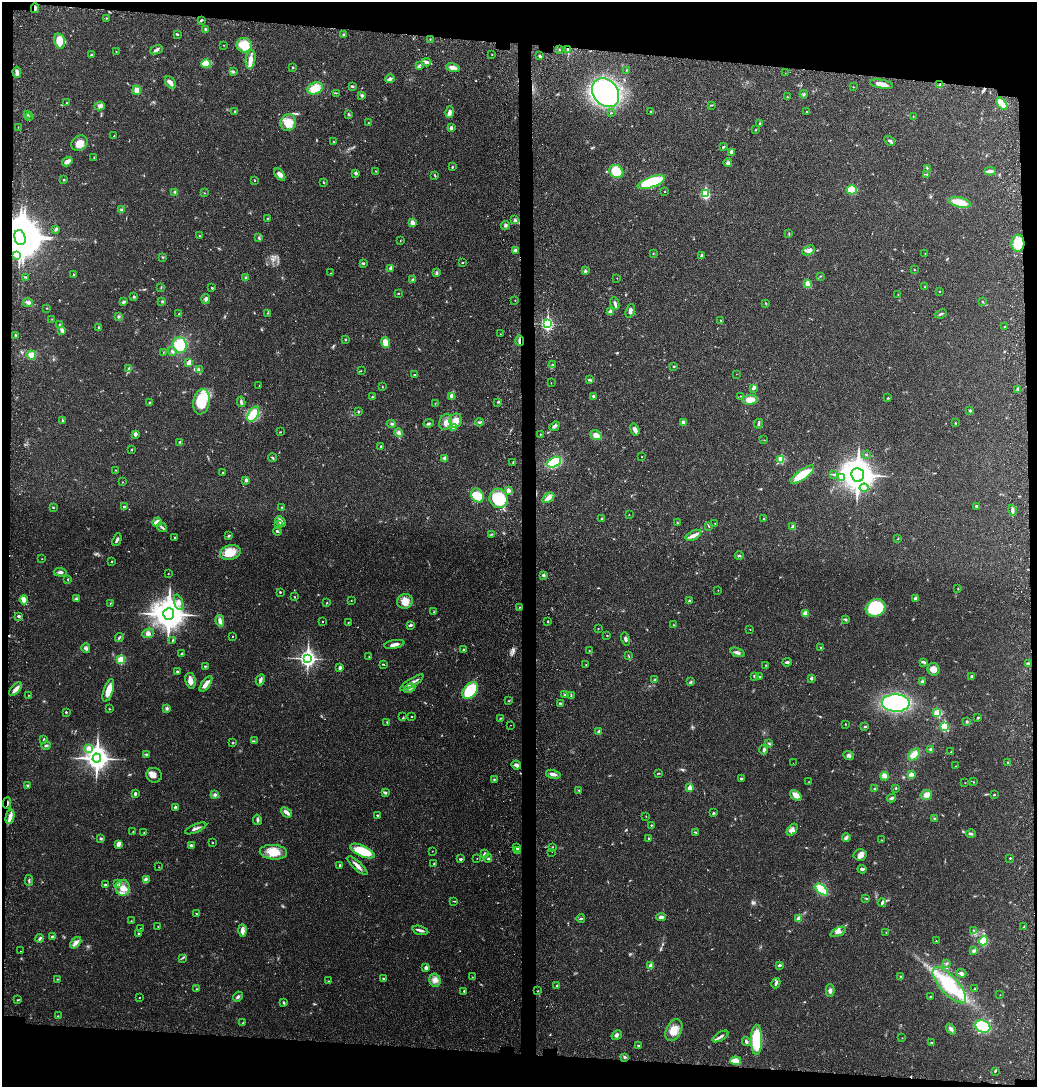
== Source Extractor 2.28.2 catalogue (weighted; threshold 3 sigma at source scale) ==
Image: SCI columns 189-4328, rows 75-4412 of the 4555 x 4451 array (HDU 1 of 3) = the unmasked area's bounding box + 8 px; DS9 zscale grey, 4 x 4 block average (1 PNG px = mean of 4 x 4 image px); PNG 1039 x 1089 px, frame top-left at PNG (2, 2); each listed source drawn as its Kron ellipse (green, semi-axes under 4 px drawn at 4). Shown black and unused: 10% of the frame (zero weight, under 3 of 4 exposures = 7% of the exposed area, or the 3 px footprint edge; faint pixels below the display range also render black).
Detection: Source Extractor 2.28.2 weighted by HDU 2 'WHT'. Background 0.0264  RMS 0.0028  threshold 0.0127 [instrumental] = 3 sigma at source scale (4.5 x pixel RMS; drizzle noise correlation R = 1.50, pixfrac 1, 0.05/0.05 arcsec/px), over >= 5 px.
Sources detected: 574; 9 too faint to see at this stretch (4 x 4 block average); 1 inside a brighter object's white glare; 3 cosmic-ray / hot-pixel residue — neither listed nor drawn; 5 coinciding with a brighter row at this scale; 16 inside a brighter listed object's ellipse — not listed separately; of the other 540, all 500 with FLUX_AUTO >= 0.469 (the completeness limit of this list) listed and drawn (40 fainter detections not listed), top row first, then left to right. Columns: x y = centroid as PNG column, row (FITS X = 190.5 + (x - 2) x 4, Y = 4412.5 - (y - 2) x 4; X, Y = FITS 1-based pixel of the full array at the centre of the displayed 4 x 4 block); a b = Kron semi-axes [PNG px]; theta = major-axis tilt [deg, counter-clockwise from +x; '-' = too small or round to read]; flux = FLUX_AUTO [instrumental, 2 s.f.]
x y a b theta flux
35 8 5 2 - 3.6
106 18 2 2 - 0.97
201 20 3 2 - 1.8
205 29 3 2 - 1.8
177 34 4 2 - 1.6
343 34 3 2 - 1.6
430 39 2 2 - 0.57
60 41 8 5 -72 23
224 45 2 2 - 0.58
244 45 8 7 - 34
568 49 3 3 - 3.5
156 50 7 3 19 4.8
559 50 2 2 - 0.76
116 52 2 2 - 0.77
492 54 2 2 - 0.5
91 55 3 2 - 1.7
540 56 3 2 - 2.1
251 59 9 4 80 12
426 62 4 3 - 5.3
206 64 5 3 - 41
419 65 2 2 - 1.1
293 67 2 2 - 1.6
453 68 7 3 -13 11
627 70 2 2 - 0.88
233 71 3 2 - 1.6
17 72 5 2 - 8.8
785 73 2 2 - 0.51
390 79 4 3 - 4.9
170 82 7 4 -52 6.2
882 84 12 3 -10 10
939 85 3 2 - 1.8
352 86 4 2 - 1.9
853 87 2 2 - 0.57
315 88 8 5 23 28
137 90 4 4 - 11
336 93 2 2 - 0.71
605 93 15 12 -53 410
804 94 4 2 - 2.1
362 95 4 3 - 2.7
787 97 2 2 - 0.49
67 103 2 2 - 0.88
1002 104 7 3 -51 46
711 105 4 2 - 1.2
100 106 5 4 - 6
235 111 2 2 - 1.2
450 112 6 4 81 5.2
651 112 3 2 - 1.1
807 112 2 2 - 0.97
611 113 2 2 - 0.97
348 114 4 2 - 1.8
27 115 2 2 - 1.1
30 116 2 2 - 0.54
913 117 2 2 - 0.62
288 123 8 7 - 21
368 123 3 2 - 0.68
759 124 2 2 - 0.88
18 127 2 2 - 0.47
451 128 3 3 - 4
756 130 2 2 - 0.61
114 136 3 2 - 1.1
890 141 6 3 -33 3.4
333 142 2 2 - 0.69
80 143 9 7 36 18
723 147 3 2 - 1.6
732 152 4 3 - 5.6
94 158 3 2 - 1.3
67 162 5 3 - 9.5
728 163 4 4 - 4.5
452 167 2 2 - 1.5
927 168 3 2 - 1.4
375 171 2 2 - 0.54
616 171 7 6 - 43
990 171 6 3 4 6
356 173 3 3 - 3.2
280 174 7 4 -50 8
927 174 3 2 - 1.4
435 176 4 2 - 1.2
64 180 3 2 - 1.3
254 180 2 2 - 0.81
323 182 3 2 - 1.3
651 182 14 5 19 99
852 190 5 4 - 43
664 191 2 2 - 0.6
175 192 2 2 - 2
204 193 2 2 - 0.57
705 194 4 3 - 75
959 202 11 5 -12 32
122 210 3 2 - 1.8
267 219 2 2 - 0.91
515 220 3 2 - 1.7
412 223 2 2 - 17
505 225 4 3 - 3
56 229 4 3 - 3.1
789 234 2 2 - 0.89
199 236 2 2 - 1.1
20 238 8 5 -73 6300
259 238 3 2 - 1.7
400 240 2 2 - 0.54
1018 243 9 6 85 56
809 250 7 4 25 6.1
515 251 3 3 - 2
653 253 2 2 - 0.65
925 253 2 2 - 0.54
17 255 2 2 - 1.2
701 256 4 2 - 3
162 257 2 2 - 1.4
462 262 2 2 - 0.94
363 263 3 2 - 2
391 268 2 2 - 8.2
914 270 2 2 - 0.77
585 271 3 3 - 3.3
331 273 3 2 - 0.79
436 273 4 2 - 2.5
73 275 3 2 - 1.4
821 276 3 2 - 1.1
26 277 3 2 - 1.8
245 278 3 3 - 2.2
617 278 2 2 - 0.74
413 279 2 2 - 0.88
807 284 3 2 - 18
161 287 2 2 - 0.65
925 287 2 2 - 0.96
212 288 3 2 - 1.4
940 291 2 2 - 1
398 293 2 2 - 1.1
898 294 2 2 - 0.53
134 296 2 2 - 1.6
206 299 5 3 - 3.3
515 300 2 2 - 0.6
162 301 3 2 - 1.7
982 301 3 2 - 0.88
123 302 3 2 - 3
28 303 5 2 - 3.8
615 303 6 3 -69 3.9
765 303 2 2 - 0.89
47 308 3 2 - 0.83
630 311 7 3 72 4.3
610 312 2 2 - 13
267 313 2 2 - 0.55
179 314 2 2 - 0.96
941 314 6 2 22 2.5
118 317 2 2 - 1.1
52 319 2 2 - 0.6
720 320 2 2 - 1.2
59 324 3 2 - 0.9
547 324 3 3 - 190
99 327 3 2 - 2.2
1005 327 3 2 - 1.1
62 330 4 3 - 5.4
500 334 2 2 - 0.69
15 335 2 2 - 3.9
345 339 3 2 - 1.2
520 341 5 2 - 3.5
385 342 5 4 - 19
180 345 8 6 -80 59
172 351 4 2 - 2.9
163 353 2 2 - 0.87
31 355 4 4 - 13
189 363 4 3 - 8.6
553 364 2 2 - 0.58
673 366 3 2 - 1.1
129 369 2 2 - 1.8
199 369 2 2 - 0.86
361 371 2 2 - 0.62
736 374 2 2 - 0.82
414 375 3 2 - 0.95
590 380 3 2 - 2.8
551 383 2 2 - 0.57
259 385 2 2 - 0.48
382 387 2 2 - 0.65
753 388 4 3 - 2.6
1018 389 2 2 - 5
452 396 3 3 - 8.9
593 396 2 2 - 3.1
741 396 2 2 - 0.73
372 397 3 2 - 1.6
888 398 2 2 - 1.6
750 400 8 4 5 17
150 402 3 2 - 1.5
201 402 13 8 78 61
241 402 5 3 - 4
498 402 4 2 - 1.9
435 403 2 2 - 0.48
970 410 2 2 - 3
358 412 3 2 - 1.9
253 414 8 5 60 41
62 421 3 2 - 2
456 421 7 6 - 14
446 422 8 6 69 11
479 422 4 2 - 2.4
684 422 4 3 - 5.4
428 423 5 2 - 2.3
955 423 2 2 - 1.5
392 424 4 2 - 2.8
758 424 5 2 - 2.4
555 426 5 3 - 4.5
453 427 4 2 - 2.9
635 430 6 3 -70 7.6
280 432 2 2 - 0.84
399 433 4 3 - 4.6
135 434 3 3 - 5.5
540 434 2 2 - 0.78
596 435 6 4 -36 12
764 440 2 2 - 0.64
180 442 2 2 - 2
381 446 3 2 - 1.8
131 449 3 2 - 0.88
866 454 2 2 - 0.78
642 457 2 2 - 0.62
272 458 5 2 - 2.1
445 458 4 3 - 4.7
781 459 3 2 - 42
513 462 2 2 - 1.2
554 462 7 4 28 82
116 470 2 2 - 0.77
223 473 2 2 - 1.7
834 474 2 2 - 1
802 475 14 5 35 48
858 475 7 6 - 2700
842 477 3 2 - 2
246 480 3 3 - 4
123 482 2 2 - 0.68
864 488 4 3 - 4.1
508 490 2 2 - 22
477 495 7 6 - 27
498 498 10 9 - 74
548 498 6 3 34 11
124 506 3 2 - 1.7
976 506 3 2 - 1.9
53 507 2 2 - 1.6
282 507 2 2 - 1.4
1012 510 5 3 - 4.5
629 515 2 2 - 0.52
602 519 3 2 - 1.1
764 519 3 2 - 1.5
280 521 6 2 -47 9.3
157 522 5 3 - 12
677 523 2 2 - 1.2
715 523 2 2 - 0.68
279 525 2 2 - 1.7
162 527 5 2 - 2.9
709 527 2 2 - 0.69
793 527 3 2 - 4.5
277 531 4 2 - 2.6
492 534 3 2 - 1.2
693 535 8 4 28 8.6
229 536 3 2 - 2.5
175 537 2 2 - 1.3
898 539 2 2 - 0.6
117 540 7 2 67 4.3
230 553 10 7 16 28
739 556 4 2 - 2.3
42 559 2 2 - 0.64
112 561 2 2 - 0.89
60 572 7 3 -2 4.1
168 574 2 2 - 0.69
543 575 3 3 - 3.1
67 579 2 2 - 0.89
958 589 2 2 - 0.7
718 590 2 2 - 0.69
280 592 3 2 - 1.4
295 597 3 2 - 0.79
915 598 3 3 - 3.1
76 599 3 3 - 3
24 600 4 2 - 28
351 601 2 2 - 0.63
405 601 8 7 - 18
689 601 3 2 - 2.1
179 602 8 4 -72 8.3
110 603 2 2 - 0.83
327 603 2 2 - 0.93
519 607 2 2 - 0.66
875 608 10 8 26 100
434 612 2 2 - 0.77
805 613 4 3 - 12
169 614 6 5 - 3600
19 616 3 2 - 2.6
845 619 4 2 - 2
220 621 6 4 -81 5.5
322 621 2 2 - 0.87
548 621 2 2 - 1.7
348 622 2 2 - 1.1
410 625 3 2 - 3.6
674 625 3 2 - 0.89
598 629 2 2 - 0.56
750 629 2 2 - 0.57
148 633 6 4 23 5.3
232 636 2 2 - 0.93
607 636 2 2 - 0.74
119 637 4 2 - 2.4
625 639 6 2 -75 3.9
173 640 3 2 - 1.2
394 644 10 3 11 8.3
86 648 5 3 - 4.4
821 648 3 2 - 1.3
464 650 4 3 - 2.3
589 651 2 2 - 0.77
737 652 7 3 -22 4.9
181 654 2 2 - 1.7
628 655 2 2 - 0.76
369 656 2 2 - 0.47
307 658 4 3 - 610
121 660 2 2 - 76
787 662 4 2 - 3.1
924 662 4 3 - 2.7
384 664 3 2 - 0.87
586 664 2 2 - 0.51
1028 664 3 3 - 4.4
765 665 2 2 - 0.63
205 666 2 2 - 1.6
340 668 4 3 - 3.3
933 669 6 6 - 13
177 671 2 2 - 3.5
755 676 2 2 - 3
759 676 3 2 - 1.7
972 676 3 2 - 2
811 678 2 2 - 5
260 680 6 3 62 4.4
655 680 3 3 - 2.1
191 681 8 5 -77 9.4
922 681 4 3 - 2.3
691 682 2 2 - 1
412 683 13 3 31 8.6
206 684 9 3 54 11
410 688 6 3 28 4.6
16 689 8 3 49 10
108 690 12 4 71 20
470 691 9 6 51 93
565 695 3 2 - 1.9
571 695 3 2 - 1.2
29 696 2 2 - 0.49
509 701 2 2 - 0.81
896 703 14 8 -1 230
560 704 2 2 - 2.8
167 708 4 3 - 3.1
109 709 2 2 - 0.9
66 712 2 2 - 3.1
937 713 3 2 - 29
403 717 2 2 - 0.69
411 717 2 2 - 1.1
501 718 3 2 - 1.2
978 718 2 2 - 2.3
387 722 2 2 - 2.3
967 722 3 2 - 2.2
845 724 3 2 - 0.73
510 725 2 2 - 0.65
944 726 3 2 - 52
865 727 3 2 - 1.6
599 732 2 2 - 9
44 739 2 2 - 2
254 741 2 2 - 1.1
232 743 2 2 - 0.83
769 743 3 2 - 1.3
46 745 5 2 - 2.1
89 748 2 2 - 19
764 750 5 3 - 3.4
930 750 3 3 - 2.5
951 752 2 2 - 1.1
146 754 3 3 - 1.8
848 755 5 3 - 4.2
914 755 7 4 45 13
97 758 4 4 - 1600
1008 762 2 2 - 0.86
793 763 2 2 - 0.51
516 765 5 3 - 5.7
955 766 2 2 - 0.54
659 773 3 2 - 1
553 774 7 3 -14 7.5
154 775 8 7 - 11
911 775 4 4 - 6.2
885 776 4 4 - 5.7
494 779 2 2 - 1.5
741 779 2 2 - 2.5
809 782 2 2 - 0.54
973 782 2 2 - 0.81
965 783 2 2 - 0.54
27 785 2 2 - 1.6
690 788 2 2 - 23
896 788 2 2 - 1.3
875 789 3 2 - 2.1
579 790 2 2 - 1.1
385 793 4 2 - 2.4
135 794 4 2 - 3.2
215 795 2 2 - 5.4
796 795 6 3 -38 21
926 795 6 5 - 10
994 795 2 2 - 1.8
891 798 4 2 - 2.6
7 803 5 2 - 2.4
175 807 3 3 - 4.1
286 812 6 2 -39 8.2
713 813 3 2 - 2.4
378 815 4 2 - 2.1
646 816 2 2 - 0.59
10 817 7 4 77 7.3
934 819 2 2 - 1
257 820 5 2 - 3.1
651 825 2 2 - 1.3
196 828 11 2 23 6.7
792 830 7 4 51 7.2
133 831 2 2 - 0.73
695 832 4 2 - 1.5
144 833 3 2 - 1.3
971 834 5 2 - 3
101 838 3 3 - 2.1
846 838 4 4 - 3.2
649 839 3 2 - 1.7
881 840 2 2 - 0.76
212 842 2 2 - 0.78
118 844 3 2 - 11
191 845 3 2 - 3.1
552 847 2 2 - 1.5
516 848 2 2 - 0.78
362 851 13 5 -24 53
432 851 2 2 - 0.49
517 851 3 2 - 1.9
273 852 14 7 -5 28
552 852 2 2 - 0.49
485 854 4 2 - 4.2
860 855 6 5 - 8.7
477 858 2 2 - 0.56
488 858 4 2 - 1.8
1010 858 2 2 - 1.4
461 859 3 2 - 2.7
434 864 3 2 - 1.4
340 865 4 2 - 1.7
357 866 13 3 -43 8
159 867 2 2 - 0.68
862 869 4 2 - 4.4
146 879 3 3 - 2.5
29 880 5 2 - 2.5
117 884 2 2 - 1.2
105 885 4 2 - 2.2
123 888 8 7 - 16
822 889 7 4 -43 89
866 898 4 2 - 1.5
454 901 4 2 - 1
882 903 4 2 - 3.6
196 914 3 2 - 0.98
661 917 5 3 - 6.1
581 919 4 2 - 1.9
799 919 2 2 - 19
131 921 2 2 - 0.87
158 927 2 2 - 1.1
1024 927 3 2 - 1.7
140 928 2 2 - 0.47
242 930 6 3 -89 10
420 930 8 2 -15 5.3
973 930 2 2 - 0.8
838 932 8 4 24 6.3
886 933 2 2 - 0.5
138 934 2 2 - 1.1
52 936 3 2 - 2.6
40 938 4 3 - 2.8
936 941 3 2 - 1.2
983 941 5 4 - 45
76 943 7 4 47 7
20 951 2 2 - 0.77
974 951 4 3 - 2.7
182 958 2 2 - 0.74
946 964 3 2 - 1.3
780 965 3 2 - 3.1
651 966 2 2 - 19
426 968 2 2 - 14
961 973 5 3 - 3.7
900 976 2 2 - 1.4
472 977 2 2 - 0.78
383 978 2 2 - 2.2
57 979 2 2 - 0.88
435 980 7 5 -73 8.5
328 981 3 2 - 0.81
776 983 5 2 - 4.7
557 985 3 2 - 1.4
949 985 23 9 -48 84
197 989 2 2 - 1.1
975 989 2 2 - 1.2
464 991 2 2 - 3
538 991 2 2 - 0.81
830 991 6 4 88 4.7
1000 995 2 2 - 0.47
930 996 2 2 - 0.83
238 997 5 3 - 3.5
139 998 2 2 - 0.69
18 1000 3 2 - 1.1
284 1003 2 2 - 2.5
58 1016 2 2 - 0.83
243 1022 3 2 - 0.74
983 1026 8 6 -22 100
951 1029 6 3 -51 4.5
674 1030 11 7 64 21
617 1035 6 3 31 3.7
721 1036 9 2 31 5.4
902 1038 2 2 - 0.55
757 1040 15 5 89 80
746 1041 5 3 - 3.2
931 1042 3 2 - 0.93
638 1046 2 2 - 1.6
625 1057 3 2 - 2.6
735 1061 5 3 - 26
995 1071 3 2 - 1.3
Overlapping masked pixels (flux is a lower limit): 6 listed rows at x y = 35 8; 568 49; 20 238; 1018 243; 520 341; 7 803
Diffuse or blended objects may show on this block-average render without a row.